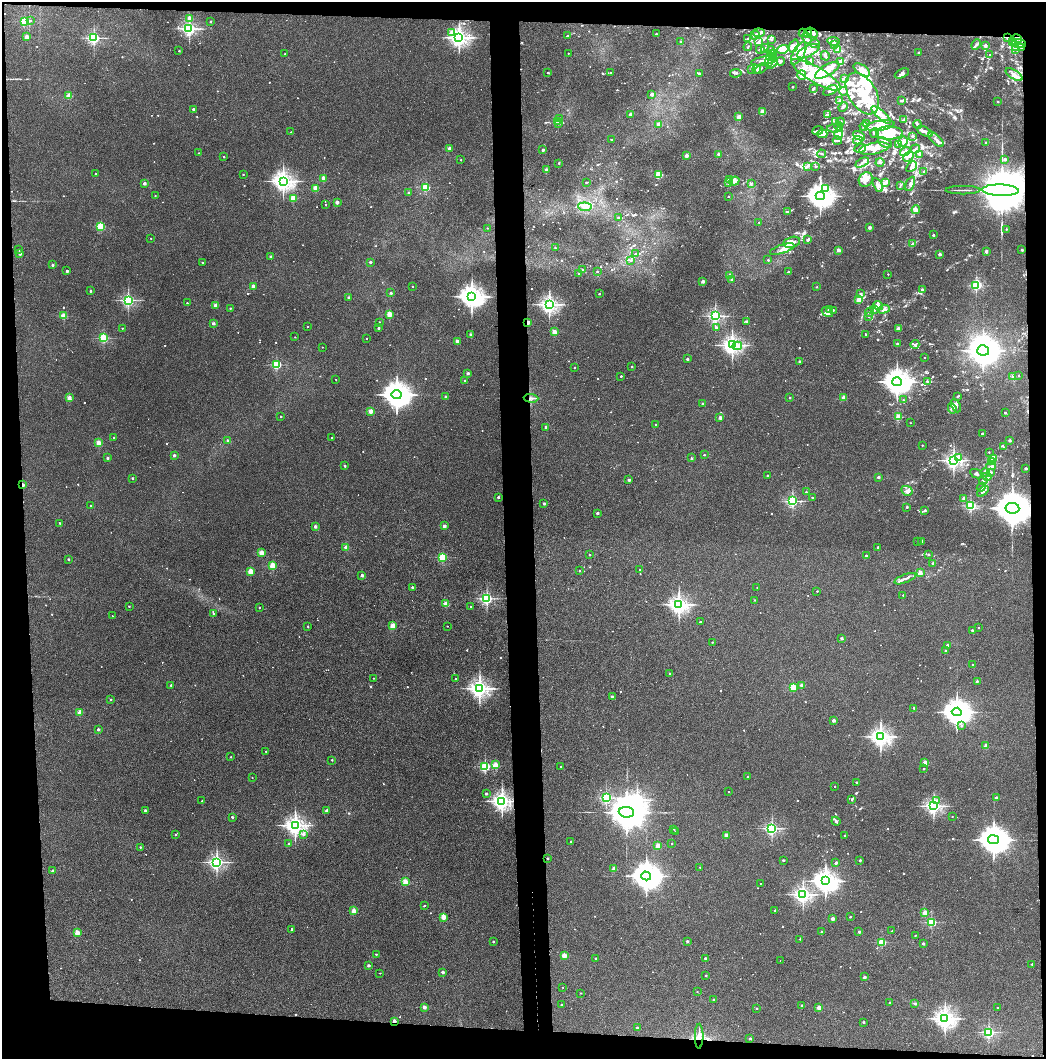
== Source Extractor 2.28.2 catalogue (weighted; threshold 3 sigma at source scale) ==
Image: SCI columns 75-4247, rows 5-4230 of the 4319 x 4236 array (HDU 1 of 3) = the unmasked area's bounding box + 8 px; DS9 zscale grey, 4 x 4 block average (1 PNG px = mean of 4 x 4 image px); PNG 1048 x 1061 px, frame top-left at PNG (2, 2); each listed source drawn as its Kron ellipse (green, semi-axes under 4 px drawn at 4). Shown black and unused: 11% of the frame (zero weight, under 3 of 4 exposures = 6% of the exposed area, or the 3 px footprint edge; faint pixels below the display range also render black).
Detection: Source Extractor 2.28.2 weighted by HDU 2 'WHT'. Background 0.072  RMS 0.0055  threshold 0.0248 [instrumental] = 3 sigma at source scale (4.5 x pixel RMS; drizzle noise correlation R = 1.50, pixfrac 1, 0.05/0.05 arcsec/px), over >= 5 px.
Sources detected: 1157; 6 too faint to see at this stretch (4 x 4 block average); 9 inside a brighter object's white glare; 10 cosmic-ray / hot-pixel residue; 4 long thin detections or spike segments (spike, bleed or trail) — neither listed nor drawn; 43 coinciding with a brighter row at this scale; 148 inside a brighter listed object's ellipse — not listed separately; of the other 937, all 500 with FLUX_AUTO >= 2.51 (the completeness limit of this list) listed and drawn (437 fainter detections not listed), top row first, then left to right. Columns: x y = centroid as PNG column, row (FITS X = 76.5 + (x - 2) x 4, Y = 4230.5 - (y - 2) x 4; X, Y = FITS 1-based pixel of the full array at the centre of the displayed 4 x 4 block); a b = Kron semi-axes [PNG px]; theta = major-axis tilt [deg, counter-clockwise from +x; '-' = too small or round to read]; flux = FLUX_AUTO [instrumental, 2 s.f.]
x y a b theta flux
189 18 2 2 - 46
31 20 2 2 - 2.6
24 21 2 2 - 250
211 22 2 2 - 9
189 28 2 2 - 1100
452 32 2 2 - 9.8
759 33 6 3 -7 10
803 33 4 2 - 5.1
808 33 4 4 - 18
812 33 6 3 -30 13
656 34 2 2 - 6.4
755 35 4 3 - 6.1
567 36 2 2 - 8
27 37 2 2 - 63
459 37 3 2 - 2000
94 38 2 2 - 750
807 38 6 2 -66 6.9
1007 38 3 3 - 5.1
747 39 3 2 - 4
772 39 3 2 - 2.6
1017 39 5 3 - 7.6
833 41 6 3 -8 7.2
1012 41 3 2 - 5
681 42 2 2 - 9.3
758 42 3 2 - 4.1
815 43 5 2 - 5.7
1019 43 7 4 -10 22
835 45 3 2 - 3
976 45 5 2 - 6.1
794 46 7 3 68 13
985 46 2 2 - 32
748 47 4 2 - 2.9
1015 47 2 2 - 2.8
1021 48 3 2 - 4.2
760 49 4 3 - 5.8
765 49 4 2 - 5.6
783 49 6 4 16 13
837 49 3 3 - 4.9
1016 49 2 2 - 3.5
179 51 2 2 - 5
771 51 4 3 - 8.7
808 51 12 5 25 33
919 52 2 2 - 12
568 53 2 2 - 3.9
799 53 12 5 61 48
285 54 2 2 - 5.5
773 54 4 2 - 4.1
990 55 2 2 - 2.9
825 56 5 2 - 8.9
770 57 4 2 - 5.6
764 61 13 3 9 19
781 61 4 2 - 6.1
809 61 2 2 - 3.3
768 62 2 2 - 46
840 62 3 2 - 4.3
772 63 7 4 47 11
761 68 7 2 33 5
751 69 3 2 - 2.7
757 69 4 3 - 7.6
827 70 14 5 31 48
862 70 9 5 -34 36
611 72 2 2 - 3.3
548 73 2 2 - 6.6
700 73 4 2 - 3.3
736 73 6 2 8 5.6
902 73 7 3 25 10
802 75 5 4 - 19
816 75 28 8 -31 130
1014 75 9 4 -34 22
844 78 4 3 - 8
793 87 2 2 - 8.2
813 88 4 2 - 4.2
830 90 8 2 28 11
843 91 4 3 - 6.4
862 93 23 13 -58 160
652 94 2 2 - 53
69 96 2 2 - 120
840 100 2 2 - 7
901 101 3 2 - 4.6
998 102 2 2 - 6.6
843 107 5 2 - 5.6
193 109 2 2 - 15
763 112 2 2 - 110
630 114 2 2 - 16
827 115 4 3 - 6.4
881 115 12 4 -41 40
739 117 2 2 - 86
559 118 2 2 - 10
904 119 3 2 - 3
557 122 3 2 - 3.5
836 122 3 2 - 3.1
840 122 4 2 - 5
866 123 2 2 - 3
558 124 2 2 - 5
659 124 2 2 - 75
917 124 4 2 - 5
839 126 4 3 - 10
864 126 4 2 - 4.1
880 126 15 5 8 110
835 128 8 3 3 9.8
818 131 6 2 24 8.6
925 131 8 3 -26 15
291 132 2 2 - 2.9
839 133 6 3 -89 14
875 133 4 3 - 7.6
889 133 13 6 1 89
822 134 5 2 - 26
859 136 6 4 -28 15
912 136 2 2 - 8
611 139 2 2 - 4
936 139 9 2 -43 9.9
858 140 5 2 - 4.3
837 141 4 2 - 4
903 142 5 4 - 10
986 142 2 2 - 6.4
885 143 7 3 -28 10
898 145 3 3 - 3.9
449 148 2 2 - 34
860 148 6 2 18 7.4
874 148 15 5 11 41
915 149 5 3 - 6.1
543 150 2 2 - 16
905 152 5 4 - 14
198 153 2 2 - 3.2
719 154 2 2 - 27
822 154 4 2 - 4.3
919 154 4 3 - 5.1
686 155 2 2 - 47
909 156 6 3 43 11
224 157 2 2 - 6.3
1005 159 2 2 - 23
461 160 2 2 - 3.1
862 162 7 3 28 8.5
880 162 4 3 - 6.2
559 163 2 2 - 8.3
807 166 3 2 - 4.9
816 166 3 2 - 3.4
911 167 6 3 46 10
546 170 2 2 - 47
923 171 3 2 - 2.6
96 174 2 2 - 4.8
243 175 2 2 - 4
658 175 2 2 - 220
323 178 2 2 - 68
730 180 3 2 - 8.8
866 180 8 6 51 28
283 181 3 3 - 2400
734 181 5 3 - 22
587 182 3 2 - 2.5
144 183 2 2 - 25
729 183 4 2 - 8.2
886 183 4 2 - 3.2
751 184 3 2 - 3.3
910 184 7 4 64 9.8
878 185 7 4 -62 12
900 185 3 2 - 2.7
426 187 2 2 - 290
316 188 2 2 - 120
825 189 2 2 - 7.4
963 190 17 2 0 10
1001 190 18 5 -2 43000
409 193 2 2 - 23
155 196 2 2 - 2.7
729 196 2 2 - 4.6
820 196 4 4 - 4500
293 198 2 2 - 130
337 202 2 2 - 33
326 205 2 2 - 5.4
585 207 7 4 -5 23
916 210 4 4 - 9
787 212 4 2 - 6.3
618 218 2 2 - 5
759 222 2 2 - 3.3
101 226 2 2 - 270
870 227 2 2 - 27
487 228 2 2 - 3
1006 229 2 2 - 3.4
933 235 2 2 - 13
151 238 2 2 - 3.5
808 239 4 3 - 6.3
792 242 8 5 14 25
913 244 4 2 - 4.3
555 248 2 2 - 5.5
782 249 13 4 18 22
19 250 2 2 - 3.8
838 250 2 2 - 49
1022 250 2 2 - 14
986 251 2 2 - 28
20 253 2 2 - 29
636 254 3 2 - 5.9
940 254 2 2 - 27
270 256 2 2 - 11
631 260 2 2 - 2.6
768 260 2 2 - 7.7
202 262 2 2 - 5.6
370 262 2 2 - 16
53 265 2 2 - 12
583 269 3 2 - 2.9
67 271 2 2 - 19
597 271 2 2 - 4.6
789 272 2 2 - 22
579 274 3 2 - 3.3
888 274 2 2 - 4.3
730 276 2 2 - 69
731 279 2 2 - 3.7
703 281 2 2 - 31
976 285 2 2 - 450
253 286 2 2 - 43
412 286 2 2 - 2.9
816 287 2 2 - 4.3
922 290 2 2 - 26
90 291 2 2 - 11
391 293 2 2 - 13
860 293 3 3 - 4.1
599 294 2 2 - 7.8
472 296 4 3 - 3600
349 297 2 2 - 20
128 300 2 2 - 820
859 300 2 2 - 150
187 303 2 2 - 4.7
549 304 3 2 - 1700
215 305 2 2 - 43
878 306 5 3 - 9.1
230 308 2 2 - 6.2
874 309 3 3 - 4.5
883 309 6 2 16 8.1
829 310 3 2 - 8.1
833 310 3 2 - 3.4
827 312 6 2 -35 12
870 312 5 2 - 4
389 314 2 2 - 140
64 316 2 2 - 130
715 316 2 2 - 880
869 316 2 2 - 4.6
379 322 2 2 - 5.7
528 322 2 2 - 55
746 322 3 2 - 3
213 323 2 2 - 20
307 326 2 2 - 2.6
122 328 2 2 - 4.2
379 328 2 2 - 12
716 328 2 2 - 23
899 328 4 2 - 4.3
554 332 2 2 - 74
470 334 2 2 - 12
866 335 3 2 - 3.1
295 337 2 2 - 2.9
104 338 2 2 - 330
366 338 2 2 - 2.8
457 341 2 2 - 41
897 344 3 2 - 2.9
915 344 4 3 - 5.7
732 345 3 2 - 1700
737 346 5 2 - 61
322 347 2 2 - 2.6
983 350 6 5 - 6900
924 358 2 2 - 2.7
687 359 2 2 - 12
800 361 2 2 - 11
277 365 2 2 - 380
574 367 2 2 - 3.3
632 367 2 2 - 8.2
468 373 2 2 - 23
1019 375 2 2 - 4.2
621 376 2 2 - 6.5
1013 376 2 2 - 32
336 379 2 2 - 3.4
465 381 2 2 - 6.1
897 382 5 4 - 5400
928 382 4 2 - 4.2
397 395 5 4 - 5500
958 396 3 2 - 3.3
445 397 2 2 - 14
69 398 2 2 - 66
531 398 7 2 -2 7.8
790 398 2 2 - 7.4
844 398 2 2 - 67
903 399 3 2 - 2.8
703 404 2 2 - 18
956 406 7 4 -66 13
952 408 5 3 - 10
371 411 2 2 - 91
1005 412 2 2 - 10
281 417 2 2 - 4.3
720 417 2 2 - 34
898 417 2 2 - 130
910 423 2 2 - 3
655 424 2 2 - 4.7
546 427 2 2 - 24
982 434 2 2 - 12
331 437 2 2 - 2.9
114 438 2 2 - 5.5
228 440 2 2 - 14
1010 440 2 2 - 20
98 443 2 2 - 98
922 445 2 2 - 5.1
1003 446 3 2 - 3.5
989 452 2 2 - 3.1
174 455 2 2 - 26
704 455 2 2 - 8.2
107 458 2 2 - 15
691 458 3 2 - 2.9
959 458 2 2 - 4
993 458 3 2 - 110
953 460 3 2 - 1400
991 462 4 3 - 5.5
345 466 2 2 - 12
991 466 5 2 - 5.3
1026 468 2 2 - 17
990 472 4 2 - 5.8
985 473 4 2 - 5.6
976 474 6 3 -26 7.5
767 475 2 2 - 3.2
878 477 2 2 - 16
987 477 4 3 - 8.3
132 478 2 2 - 9.3
629 480 2 2 - 22
983 481 4 2 - 4.9
23 485 2 2 - 29
981 487 5 2 - 4.5
907 491 6 4 -28 15
983 491 6 3 40 12
806 492 2 2 - 6.4
498 497 2 2 - 14
812 497 2 2 - 6.7
964 498 2 2 - 28
792 501 2 2 - 650
544 504 2 2 - 14
971 505 2 2 - 480
91 506 2 2 - 8.4
907 507 2 2 - 8.8
1012 508 7 5 -7 15000
925 511 3 3 - 4
597 513 2 2 - 19
59 523 2 2 - 5.7
444 526 2 2 - 32
315 527 2 2 - 23
918 541 2 2 - 3.8
922 541 2 2 - 15
346 547 2 2 - 73
878 547 2 2 - 16
262 553 2 2 - 100
928 554 2 2 - 11
590 555 2 2 - 6.3
866 556 2 2 - 7.9
442 557 2 2 - 270
68 559 2 2 - 11
933 563 2 2 - 14
273 566 2 2 - 190
640 570 2 2 - 8.8
251 571 2 2 - 140
580 571 2 2 - 2.7
920 573 2 2 - 76
362 575 2 2 - 30
905 579 11 2 22 9.8
412 587 2 2 - 13
757 587 2 2 - 2.7
817 591 2 2 - 4
903 595 2 2 - 3.9
487 598 2 2 - 780
755 600 2 2 - 2.9
446 604 2 2 - 94
679 604 3 3 - 2100
129 606 2 2 - 4.2
470 607 2 2 - 2.8
259 608 2 2 - 6.9
213 613 2 2 - 3.6
112 616 2 2 - 3.2
700 622 2 2 - 11
308 626 2 2 - 4.6
393 626 2 2 - 120
447 626 2 2 - 3.7
979 628 2 2 - 4.4
972 630 2 2 - 11
842 638 2 2 - 19
712 642 2 2 - 4.1
947 645 2 2 - 20
946 651 2 2 - 8.1
973 665 2 2 - 3
670 674 2 2 - 6.9
373 678 2 2 - 2.8
456 679 2 2 - 4.3
977 681 2 2 - 9.3
171 685 2 2 - 12
801 685 2 2 - 18
793 687 2 2 - 190
479 688 3 3 - 2200
612 697 2 2 - 8.7
111 700 2 2 - 4.9
914 708 2 2 - 8.4
80 712 2 2 - 110
957 712 5 4 - 5600
834 720 2 2 - 32
962 726 2 2 - 3.5
98 730 2 2 - 18
881 737 3 3 - 2300
986 746 2 2 - 54
266 751 2 2 - 3.6
231 757 2 2 - 3.5
332 760 2 2 - 6.5
925 762 2 2 - 76
495 765 2 2 - 120
485 766 2 2 - 460
560 767 2 2 - 2.8
924 769 2 2 - 4.9
748 777 2 2 - 7.4
252 778 2 2 - 2.5
856 782 2 2 - 5.4
835 786 2 2 - 4.4
729 792 2 2 - 4.5
486 794 2 2 - 12
606 798 2 2 - 580
996 798 2 2 - 21
852 799 3 2 - 5.5
936 800 2 2 - 12
202 801 2 2 - 4.4
502 801 3 2 - 2100
934 806 2 2 - 1300
145 811 2 2 - 25
327 811 2 2 - 46
626 812 8 5 -6 14000
952 816 2 2 - 2.9
232 817 2 2 - 15
836 821 5 3 - 6.7
295 825 3 3 - 2200
772 828 2 2 - 840
674 829 2 2 - 3.4
675 831 2 2 - 4.5
175 834 2 2 - 7.3
303 834 2 2 - 11
726 835 2 2 - 75
844 835 2 2 - 3.3
993 840 5 4 - 7400
571 842 2 2 - 6.9
289 844 2 2 - 7.4
672 844 2 2 - 5
658 846 2 2 - 110
140 847 2 2 - 5.3
547 858 2 2 - 10
783 860 2 2 - 10
860 860 2 2 - 17
217 862 2 2 - 1200
836 863 2 2 - 17
700 867 2 2 - 2.8
614 869 2 2 - 57
53 870 2 2 - 7.6
646 876 5 4 - 5600
825 881 4 3 - 3700
405 882 2 2 - 150
760 883 2 2 - 2.8
803 894 3 2 - 1600
424 906 2 2 - 7.7
354 911 2 2 - 99
775 911 2 2 - 17
925 912 2 2 - 88
443 917 2 2 - 78
850 917 2 2 - 5.7
833 919 2 2 - 33
931 922 2 2 - 360
291 930 2 2 - 4.8
892 931 2 2 - 4.6
77 932 2 2 - 97
822 932 2 2 - 16
859 932 2 2 - 13
915 935 2 2 - 3.4
800 939 2 2 - 4.8
687 941 2 2 - 17
493 942 2 2 - 11
882 942 2 2 - 240
923 944 2 2 - 12
376 954 2 2 - 5.2
564 955 2 2 - 86
596 958 2 2 - 12
705 958 2 2 - 23
780 961 2 2 - 2.6
1032 964 2 2 - 5.4
368 966 2 2 - 21
443 972 2 2 - 26
380 973 2 2 - 3.4
706 975 2 2 - 6.3
864 977 2 2 - 23
563 987 2 2 - 3.6
697 992 2 2 - 3
580 993 2 2 - 3.8
713 1000 2 2 - 8.8
890 1002 2 2 - 11
915 1003 3 2 - 3.3
562 1005 2 2 - 9.8
802 1005 2 2 - 7.5
424 1007 2 2 - 48
756 1008 2 2 - 6.2
819 1008 2 2 - 59
997 1008 2 2 - 3.5
945 1018 3 3 - 2500
394 1021 2 2 - 52
863 1022 2 2 - 6.9
637 1028 2 2 - 16
989 1032 2 2 - 620
699 1036 12 2 -90 17
750 1038 2 2 - 14
Overlapping masked pixels (flux is a lower limit): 11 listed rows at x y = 812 33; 1007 38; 1021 48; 1001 190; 528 322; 531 398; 23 485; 1012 508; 502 801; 394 1021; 699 1036
Diffuse or blended objects may show on this block-average render without a row.